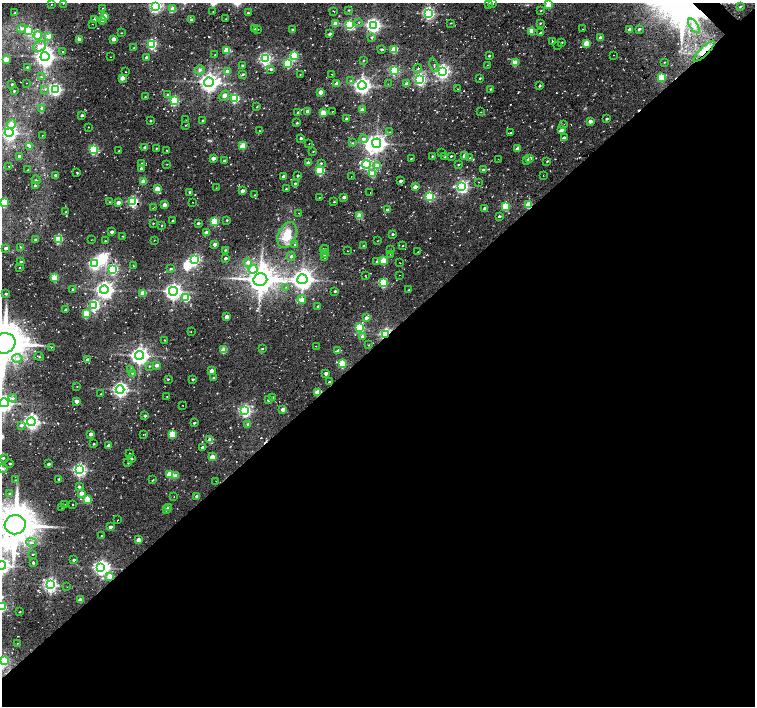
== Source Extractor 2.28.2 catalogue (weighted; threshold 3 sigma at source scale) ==
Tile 15 of 4 x 4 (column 3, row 4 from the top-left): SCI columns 3020-4524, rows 234-1641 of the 6052 x 6034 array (HDU 1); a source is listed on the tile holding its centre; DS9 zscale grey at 2 x 2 block average (1 PNG px = mean of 2 x 2 image px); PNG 757 x 708 px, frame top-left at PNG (2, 3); each listed source drawn as its Kron ellipse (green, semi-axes under 4 px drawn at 4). Shown black and unused: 52% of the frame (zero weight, under 2 of 3 exposures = <1% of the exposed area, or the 3 px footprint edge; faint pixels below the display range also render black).
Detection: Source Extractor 2.28.2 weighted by HDU 2 'WHT'; one run over the whole footprint, this tile lists its part. Background 0.085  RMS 0.0093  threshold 0.0419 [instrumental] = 3 sigma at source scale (4.5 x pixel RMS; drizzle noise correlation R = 1.50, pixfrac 1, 0.0396/0.0396 arcsec/px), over >= 5 px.
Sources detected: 400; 7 inside a brighter object's white glare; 7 cosmic-ray / hot-pixel residue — neither listed nor drawn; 3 inside a brighter listed object's ellipse — not listed separately; the other 383 listed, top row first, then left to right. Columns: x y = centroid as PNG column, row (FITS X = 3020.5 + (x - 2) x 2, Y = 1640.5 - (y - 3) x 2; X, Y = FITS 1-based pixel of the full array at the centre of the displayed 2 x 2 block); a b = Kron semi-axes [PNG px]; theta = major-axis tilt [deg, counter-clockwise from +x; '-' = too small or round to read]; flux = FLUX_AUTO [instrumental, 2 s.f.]
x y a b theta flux
63 3 2 2 - 1.2
488 3 2 2 - 2.5
492 3 4 2 - 1.3
51 4 2 2 - 1.3
548 5 3 3 - 41
156 6 4 3 - 440
740 7 3 2 - 2
102 8 2 2 - 0.86
173 9 3 3 - 27
349 10 3 2 - 1.8
333 11 3 2 - 1.6
541 11 3 2 - 1.4
213 12 2 2 - 0.74
15 13 3 2 - 2.4
248 13 3 2 - 2
428 13 4 4 - 420
104 16 3 3 - 39
226 19 2 2 - 1.2
94 20 2 2 - 6.2
102 20 4 4 - 5.6
191 20 2 2 - 4.6
359 22 3 2 - 1.6
451 23 2 2 - 1.1
540 23 3 2 - 1.7
92 24 2 2 - 0.85
335 24 3 2 - 22
350 25 3 3 - 220
373 25 4 4 - 620
694 26 8 3 -54 6.8
254 28 3 2 - 2.3
21 29 4 3 - 5.3
257 29 2 2 - 2.7
292 29 2 2 - 2.6
582 29 2 2 - 0.87
639 29 3 2 - 3.7
630 30 3 2 - 21
29 31 3 3 - 110
532 31 4 3 - 36
121 33 2 2 - 0.92
540 33 3 2 - 1.7
330 34 3 2 - 6.1
38 35 4 4 - 19
49 36 3 3 - 20
371 37 4 3 - 3.4
600 38 3 2 - 15
79 39 3 2 - 11
114 39 3 2 - 18
552 42 3 2 - 1.9
562 42 2 2 - 1.4
586 43 3 3 - 42
152 44 3 3 - 250
558 45 2 2 - 0.57
40 46 6 5 - 15
133 48 2 2 - 1.4
382 49 3 2 - 3.3
394 49 3 3 - 60
227 50 3 3 - 55
704 51 14 4 44 16
63 52 2 2 - 0.8
215 55 2 2 - 2
613 55 2 2 - 1.2
294 56 3 3 - 120
489 56 2 2 - 2.4
45 57 4 4 - 1100
110 57 2 2 - 0.52
146 57 3 3 - 4.5
6 59 3 2 - 30
265 59 4 4 - 380
363 61 3 2 - 1.2
664 62 2 2 - 1
288 63 4 3 - 120
515 63 3 3 - 50
434 65 7 2 -72 3.6
487 65 2 2 - 0.83
242 66 2 2 - 2.3
27 67 2 2 - 1.8
271 69 3 3 - 4.7
418 69 4 3 - 2.2
200 70 5 4 - 5.1
227 71 3 2 - 18
394 71 3 3 - 220
442 71 4 4 - 620
125 72 2 2 - 0.87
243 74 3 2 - 3.3
332 74 2 2 - 0.73
300 75 2 2 - 1.1
42 77 2 2 - 0.9
661 77 3 3 - 84
122 78 3 2 - 27
480 78 2 2 - 2.4
420 79 4 3 - 420
351 81 3 3 - 2.4
209 82 5 4 - 1300
27 83 2 2 - 0.77
12 84 2 2 - 2.6
337 84 3 3 - 14
388 84 2 2 - 0.63
407 84 3 3 - 16
362 85 4 4 - 850
540 86 3 2 - 2.8
45 89 3 2 - 1.9
55 89 4 4 - 440
458 89 2 2 - 1.4
490 89 2 2 - 2.5
14 91 2 2 - 2.4
321 92 3 3 - 19
168 95 3 3 - 4.8
224 96 5 4 - 9.6
145 97 3 2 - 1.7
234 98 3 3 - 190
174 101 3 3 - 200
257 107 3 2 - 1.3
42 108 4 3 - 3.7
362 110 3 3 - 14
308 111 3 2 - 16
332 111 2 2 - 0.9
481 112 3 2 - 0.83
298 113 3 2 - 2.7
323 113 3 3 - 59
82 115 2 2 - 6.2
346 119 3 2 - 4.4
607 119 2 2 - 3.7
186 120 2 2 - 0.95
150 121 3 2 - 2.1
203 121 3 2 - 2.6
590 121 3 2 - 14
297 123 2 2 - 2.5
11 124 5 4 - 20
564 124 2 2 - 0.57
185 125 2 2 - 0.88
88 127 2 2 - 0.67
562 130 4 2 - 9.4
259 131 2 2 - 1.1
390 132 3 2 - 1.1
9 133 4 4 - 650
510 133 3 2 - 1.4
42 136 2 2 - 0.9
301 138 3 2 - 4.6
564 138 3 2 - 6.1
363 139 4 4 - 6.5
353 143 3 2 - 2.1
377 143 4 4 - 1100
309 144 2 2 - 0.74
30 146 4 3 - 5.7
243 146 3 3 - 57
145 147 3 2 - 9.1
156 148 2 2 - 1.6
93 149 3 3 - 200
517 149 3 3 - 16
167 150 2 2 - 1.1
119 151 3 2 - 1.1
313 151 3 2 - 1.2
442 153 2 2 - 1
464 155 3 2 - 7.4
19 156 3 3 - 5.1
432 156 2 2 - 2.1
451 156 2 2 - 2.5
445 157 2 2 - 1.7
213 158 3 2 - 12
411 158 3 2 - 1.2
470 158 3 2 - 2
530 158 3 2 - 18
498 159 2 2 - 1.4
526 160 3 2 - 3.1
224 161 2 2 - 6.3
547 161 2 2 - 1.5
142 163 2 2 - 2.4
308 163 3 2 - 17
321 163 3 3 - 2.2
167 164 2 2 - 0.91
366 164 4 3 - 250
458 164 3 2 - 1.9
9 166 2 2 - 0.94
377 166 3 3 - 27
141 168 3 2 - 4.5
28 170 2 2 - 1.3
320 170 3 3 - 170
483 170 3 2 - 4
77 172 2 2 - 2.2
372 174 3 3 - 46
55 175 2 2 - 4.7
283 176 3 2 - 9.9
298 176 2 2 - 3.1
351 176 2 2 - 0.63
543 176 2 2 - 0.7
36 180 4 2 - 1.9
143 181 3 3 - 24
400 181 3 2 - 5.4
479 182 2 2 - 0.79
295 183 3 3 - 2.8
35 186 3 2 - 5.8
415 187 3 2 - 16
462 187 4 4 - 440
216 188 2 2 - 0.67
157 189 3 3 - 46
286 189 3 2 - 1.7
242 191 3 2 - 12
190 192 2 2 - 4.2
370 193 2 2 - 0.57
255 195 3 2 - 1.8
430 196 3 3 - 200
319 197 2 2 - 1.6
344 197 3 3 - 6
4 202 3 3 - 140
109 202 3 2 - 1.1
133 202 4 3 - 270
192 202 2 2 - 0.63
334 202 3 2 - 1.6
118 203 3 2 - 14
164 205 3 3 - 16
528 205 3 3 - 65
506 206 3 3 - 100
154 208 3 2 - 1.2
484 208 3 2 - 4.7
387 210 3 2 - 10
66 212 3 2 - 1.6
298 213 2 2 - 0.86
359 216 3 3 - 47
499 216 3 3 - 2.7
227 220 2 2 - 2
173 221 2 2 - 2.2
215 221 3 3 - 110
153 223 2 2 - 1.4
198 223 3 2 - 3.9
162 225 2 2 - 1.5
112 232 3 2 - 8.5
207 232 3 2 - 20
393 234 2 2 - 3.1
287 235 14 8 67 48
123 236 2 2 - 1
35 239 3 2 - 2.6
58 239 3 3 - 140
91 240 2 2 - 0.59
154 240 2 2 - 0.78
105 241 2 2 - 1.6
377 241 3 2 - 0.78
215 244 3 2 - 9.2
295 244 3 2 - 1.5
363 246 3 2 - 2.2
403 246 2 2 - 1.3
20 247 2 2 - 1.3
6 248 3 2 - 8
324 249 4 2 - 2.6
225 250 3 2 - 2.3
390 250 2 2 - 0.81
348 251 2 2 - 0.84
418 252 2 2 - 0.9
325 254 3 2 - 18
390 254 2 2 - 0.74
291 256 4 3 - 5
226 258 3 2 - 5.1
324 258 3 2 - 1.7
195 260 4 3 - 320
376 261 3 3 - 2.6
384 261 3 3 - 63
21 262 3 2 - 6.5
248 262 4 3 - 11
400 263 2 2 - 0.62
94 264 4 4 - 350
133 266 3 2 - 1.6
19 268 2 2 - 1.1
113 269 4 3 - 220
171 269 3 2 - 3.4
253 269 4 4 - 54
365 275 2 2 - 0.93
399 275 2 2 - 0.6
54 278 3 3 - 88
302 279 5 5 - 1700
260 280 7 6 - 3200
383 283 3 3 - 140
286 287 3 2 - 1.4
72 289 3 3 - 2
104 290 4 4 - 950
409 290 3 2 - 1.8
173 291 4 4 - 920
335 291 2 2 - 3.7
143 293 3 2 - 30
6 294 3 3 - 3
186 298 3 3 - 88
302 299 4 4 - 11
94 305 4 4 - 280
318 306 2 2 - 4
66 310 2 2 - 6.5
86 314 3 3 - 67
227 317 3 2 - 20
366 318 3 3 - 8.3
359 328 3 3 - 180
191 332 2 2 - 1.2
385 334 4 3 - 380
362 337 3 3 - 6
164 340 2 2 - 1.2
4 343 11 10 - 6400
369 345 2 2 - 1.1
316 346 2 2 - 0.72
51 347 3 2 - 1.7
262 349 3 2 - 1.9
224 350 3 3 - 55
338 351 4 3 - 11
139 355 4 4 - 1100
39 356 5 2 - 2.5
17 358 5 4 - 6.9
88 360 3 2 - 9.9
342 364 3 3 - 110
157 365 3 3 - 8.4
149 366 3 2 - 1.9
131 370 3 3 - 2
211 371 3 2 - 19
132 373 3 3 - 2.1
326 373 3 2 - 11
213 378 3 2 - 1.7
168 379 2 2 - 1.9
193 379 3 2 - 2.5
329 382 3 2 - 2.2
77 386 3 2 - 0.81
120 390 4 4 - 720
318 392 3 3 - 63
101 394 2 2 - 1.2
167 396 2 2 - 0.87
273 397 3 2 - 2.2
13 398 4 3 - 3.9
269 400 3 2 - 6.1
77 401 3 2 - 17
4 403 4 4 - 960
182 405 2 2 - 0.66
283 409 3 3 - 17
245 411 4 4 - 420
145 416 3 2 - 4
31 422 4 4 - 720
194 423 3 2 - 2.6
248 424 3 3 - 3.6
21 425 4 3 - 6.7
91 434 3 2 - 14
172 434 3 3 - 85
143 435 2 2 - 0.9
210 440 3 3 - 31
94 444 2 2 - 2.2
109 445 3 3 - 6.2
203 447 3 2 - 9.3
129 453 2 2 - 1.4
212 457 3 3 - 41
3 458 3 2 - 3
131 459 3 2 - 2.8
10 463 2 2 - 2
128 463 2 2 - 1.3
48 464 3 2 - 4.1
3 469 5 3 - 3
79 470 4 4 - 520
170 474 3 3 - 57
175 476 3 3 - 15
59 479 3 2 - 2.5
15 480 2 2 - 0.84
153 480 3 2 - 1.3
216 481 2 2 - 0.57
79 487 3 3 - 4.1
81 493 3 2 - 13
10 494 3 3 - 2.1
197 496 3 3 - 6.3
174 497 2 2 - 0.67
88 500 3 3 - 82
65 504 2 2 - 0.92
73 504 2 2 - 1.4
61 507 2 2 - 0.61
168 507 3 3 - 3.1
166 510 3 3 - 2.9
118 520 2 2 - 0.79
15 525 10 9 - 6500
110 527 3 3 - 7.3
102 536 2 2 - 2.7
138 540 3 3 - 29
32 543 5 3 - 4.9
33 555 2 2 - 1.4
74 560 2 2 - 3.5
33 563 3 2 - 2.3
2 565 4 4 - 810
101 567 4 4 - 700
110 576 3 3 - 29
50 585 4 4 - 580
67 587 2 2 - 0.57
80 600 3 2 - 19
2 607 3 3 - 130
20 612 2 2 - 1.2
17 643 2 2 - 0.77
3 661 4 3 - 180
Overlapping masked pixels (flux is a lower limit): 4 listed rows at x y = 704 51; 528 205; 385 334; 318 392
Isophote crosses this tile's border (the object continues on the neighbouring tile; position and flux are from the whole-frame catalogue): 11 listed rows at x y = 63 3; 492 3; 156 6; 9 133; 4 202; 4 343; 4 403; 15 525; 2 565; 2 607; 3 661
Diffuse or blended objects may show on this block-average render without a row.